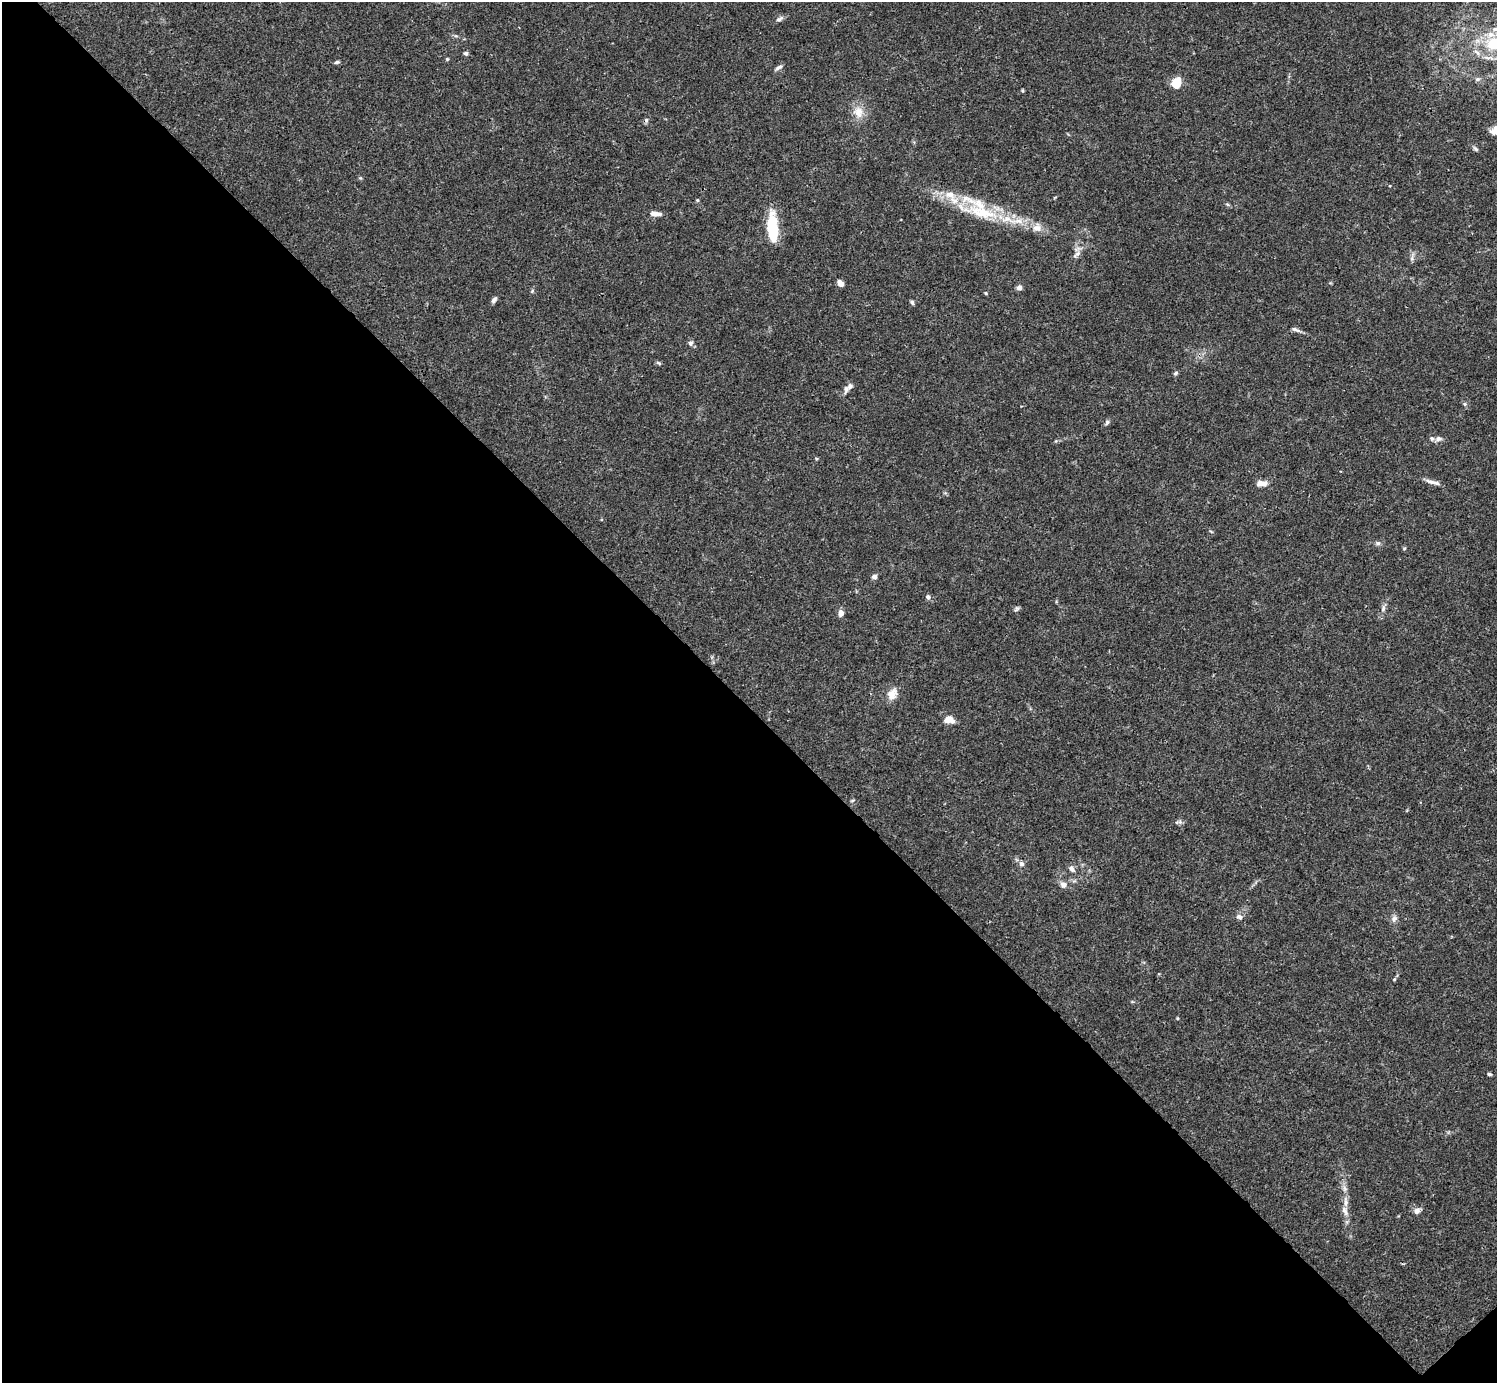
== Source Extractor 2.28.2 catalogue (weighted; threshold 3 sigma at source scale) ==
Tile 14 of 4 x 4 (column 2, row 4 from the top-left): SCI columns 1496-2990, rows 158-1538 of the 5982 x 5981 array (HDU 1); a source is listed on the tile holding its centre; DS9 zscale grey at full resolution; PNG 1499 x 1385 px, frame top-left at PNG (2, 2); no overlay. Shown black and unused: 49% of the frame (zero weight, under 3 of 4 exposures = <1% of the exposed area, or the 3 px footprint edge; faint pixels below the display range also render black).
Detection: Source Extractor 2.28.2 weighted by HDU 2 'WHT'; one run over the whole footprint, this tile lists its part. Background 0.0165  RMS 0.0022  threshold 0.00972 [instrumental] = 3 sigma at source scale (4.5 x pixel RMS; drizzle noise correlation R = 1.50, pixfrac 1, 0.05/0.05 arcsec/px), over >= 5 px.
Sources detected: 60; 1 cosmic-ray / hot-pixel residue — not listed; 6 inside a brighter listed object's ellipse — not listed separately; the other 53 listed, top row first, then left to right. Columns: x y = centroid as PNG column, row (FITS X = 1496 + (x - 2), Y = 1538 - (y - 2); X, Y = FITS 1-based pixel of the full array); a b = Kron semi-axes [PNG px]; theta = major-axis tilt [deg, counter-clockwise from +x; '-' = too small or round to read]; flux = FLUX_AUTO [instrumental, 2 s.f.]
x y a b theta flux
779 19 12 6 32 0.67
1494 43 24 17 12 10
466 53 5 5 - 0.51
447 59 4 4 - 0.26
337 62 7 4 11 0.38
779 67 11 5 31 0.6
1477 79 6 5 - 0.44
1176 83 13 10 71 3.1
1022 90 5 3 - 0.22
858 112 16 14 -78 2.7
1476 149 10 4 -40 0.43
697 200 5 4 - 0.25
1227 204 6 4 -19 0.3
982 212 72 16 -14 14
655 214 12 5 -4 1.6
772 228 32 10 -87 9.5
1076 254 15 5 46 1
1412 258 7 4 72 0.49
840 283 7 5 -49 1
1019 288 6 6 - 0.88
532 291 6 3 72 0.28
986 293 5 3 - 0.21
494 300 8 5 51 0.69
912 302 7 5 -73 0.38
1295 329 13 5 -22 0.73
690 343 7 6 - 0.62
658 363 7 4 -32 0.32
1175 373 6 4 29 0.38
850 386 11 8 52 1
1465 404 5 5 - 0.34
1107 422 7 5 74 0.43
1439 439 11 7 12 0.94
1430 481 15 6 -21 1.1
1262 483 13 6 5 1.7
1378 543 6 6 - 0.47
874 576 6 5 - 0.68
928 597 7 6 - 0.49
1383 608 9 5 82 0.65
1017 609 8 5 36 0.42
841 613 8 6 83 0.95
892 694 16 13 57 2.1
949 720 9 7 -8 2.7
852 800 6 4 3 0.26
1180 822 7 6 - 0.51
1021 864 7 7 - 0.65
1071 869 9 6 -57 0.76
1063 885 8 7 - 1.1
1239 917 9 6 -23 0.7
1394 919 9 8 - 0.86
1394 979 5 3 - 0.18
1489 1074 5 4 - 0.34
1346 1202 17 5 -88 1.6
1417 1211 7 6 - 1.2
Isophote crosses this tile's border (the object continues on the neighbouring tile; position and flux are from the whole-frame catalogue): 1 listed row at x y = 1494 43